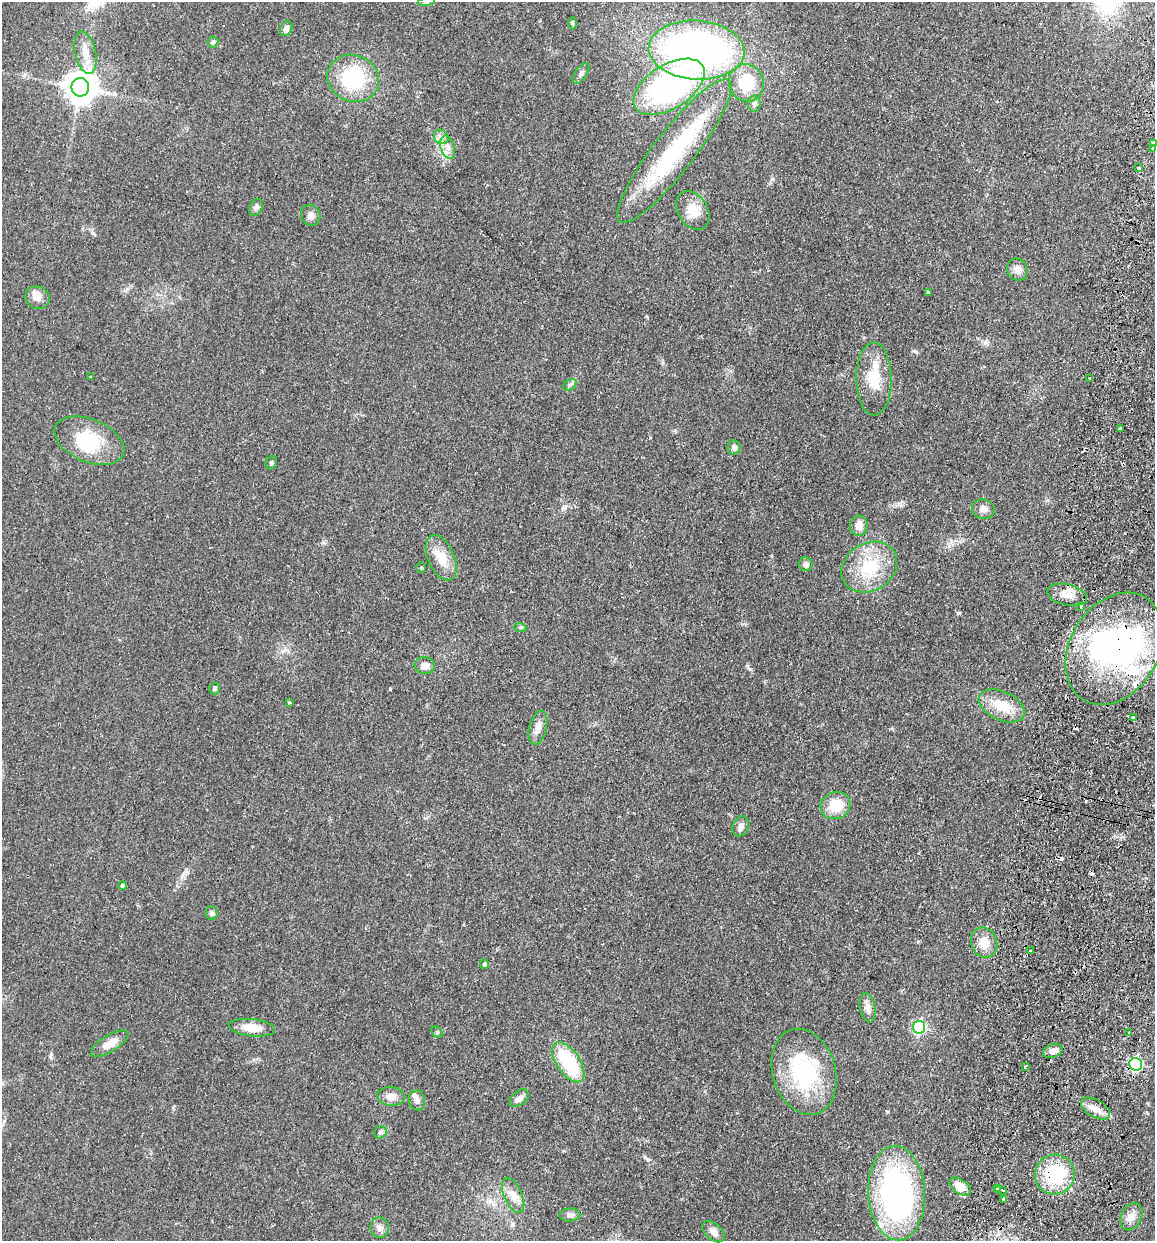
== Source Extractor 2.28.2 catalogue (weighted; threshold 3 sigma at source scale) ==
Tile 10 of 4 x 4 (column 2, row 3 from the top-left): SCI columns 1329-2481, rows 1252-2490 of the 5081 x 4981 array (HDU 1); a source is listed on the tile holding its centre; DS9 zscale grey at full resolution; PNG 1157 x 1243 px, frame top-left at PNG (2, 2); each listed source drawn as its Kron ellipse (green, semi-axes under 4 px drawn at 4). Shown black and unused: <1% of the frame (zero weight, under 2 of 3 exposures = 3% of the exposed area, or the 3 px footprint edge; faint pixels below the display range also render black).
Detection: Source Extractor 2.28.2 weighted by HDU 2 'WHT'; one run over the whole footprint, this tile lists its part. Background 0.0478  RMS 0.0068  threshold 0.0307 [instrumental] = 3 sigma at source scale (4.5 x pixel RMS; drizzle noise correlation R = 1.50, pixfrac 1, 0.05/0.05 arcsec/px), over >= 5 px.
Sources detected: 100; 4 inside a brighter object's white glare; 8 cosmic-ray / hot-pixel residue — neither listed nor drawn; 6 inside a brighter listed object's ellipse — not listed separately; the other 82 listed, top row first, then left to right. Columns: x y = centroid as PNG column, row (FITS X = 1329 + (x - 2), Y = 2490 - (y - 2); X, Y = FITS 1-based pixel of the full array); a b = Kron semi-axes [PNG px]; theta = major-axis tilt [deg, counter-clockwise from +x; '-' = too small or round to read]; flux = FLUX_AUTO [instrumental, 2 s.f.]
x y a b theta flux
427 2 8 4 9 1.5
572 23 6 4 -89 0.91
286 28 8 6 66 3.4
213 42 5 5 - 1.1
696 50 48 29 -4 280
86 53 21 10 -78 9.8
581 74 12 5 54 2.2
353 78 26 23 -23 46
746 83 19 17 -70 24
80 87 9 9 - 990
669 87 39 22 32 150
754 104 8 6 -89 1.9
441 137 8 6 -44 2.7
1154 143 4 3 - 11
448 147 12 7 -72 4.2
1153 148 3 3 - 2.5
674 151 89 20 52 75
1138 168 3 3 - 1.6
256 207 9 6 60 2
693 210 21 14 -59 12
311 215 10 9 - 3.3
1017 269 11 10 - 4.5
928 292 3 3 - 1.1
37 298 12 11 - 5.4
91 377 3 3 - 0.99
1090 378 3 3 - 2.5
874 379 36 17 -90 21
570 385 7 5 32 1.5
1120 428 4 3 - 0.73
89 441 37 21 -22 33
734 447 7 6 - 2.6
271 463 7 5 65 1.2
983 509 11 10 - 4
859 526 10 9 - 6.2
441 558 24 13 -66 12
806 564 7 6 - 2.9
869 567 29 24 32 32
421 568 5 5 - 0.92
1067 595 20 10 -13 8.1
1081 606 4 3 - 1.1
520 627 6 4 -18 0.89
1114 649 60 44 59 140
425 666 10 8 -6 4.3
214 688 6 5 - 1.3
289 703 3 3 - 1.4
1002 706 24 14 -24 17
1134 718 3 3 - 10
538 728 17 8 75 4.8
835 806 15 13 25 16
741 826 10 8 68 2.9
122 885 4 4 - 1.9
212 913 6 6 - 2
984 943 15 13 -69 9.2
1031 951 4 3 - 3.1
485 964 5 4 - 1.5
867 1008 15 7 -80 4.2
919 1027 6 6 - 100
252 1028 23 8 -7 9.9
437 1032 6 5 - 1
1129 1032 2 2 - 0.63
110 1044 21 8 31 8.3
1053 1051 10 6 20 3.6
568 1062 23 11 -55 45
1136 1064 6 6 - 120
1025 1066 3 2 - 1.1
804 1072 44 31 -73 65
391 1096 14 9 -5 5.1
519 1098 11 7 39 3.4
417 1100 10 8 -80 2.9
1095 1109 16 8 -29 5.6
380 1132 6 6 - 2
1055 1174 20 19 - 43
960 1187 12 7 -35 8.4
997 1189 4 3 - 13
1001 1190 6 3 -8 12
897 1193 47 28 -87 160
513 1195 19 9 -66 6.3
1004 1199 3 3 - 2.8
570 1215 10 6 1 2.3
1131 1217 14 10 64 5.5
380 1228 10 9 - 3.4
713 1232 13 8 -42 4.1
Overlapping masked pixels (flux is a lower limit): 3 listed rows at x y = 1114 649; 1136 1064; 1055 1174
Isophote crosses this tile's border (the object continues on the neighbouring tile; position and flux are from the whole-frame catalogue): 2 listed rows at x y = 427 2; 1154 143
Unlisted compact peaks at least as high as the median listed source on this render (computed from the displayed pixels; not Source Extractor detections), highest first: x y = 958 613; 915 351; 750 669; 645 1157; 985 343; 772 179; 127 289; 901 505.